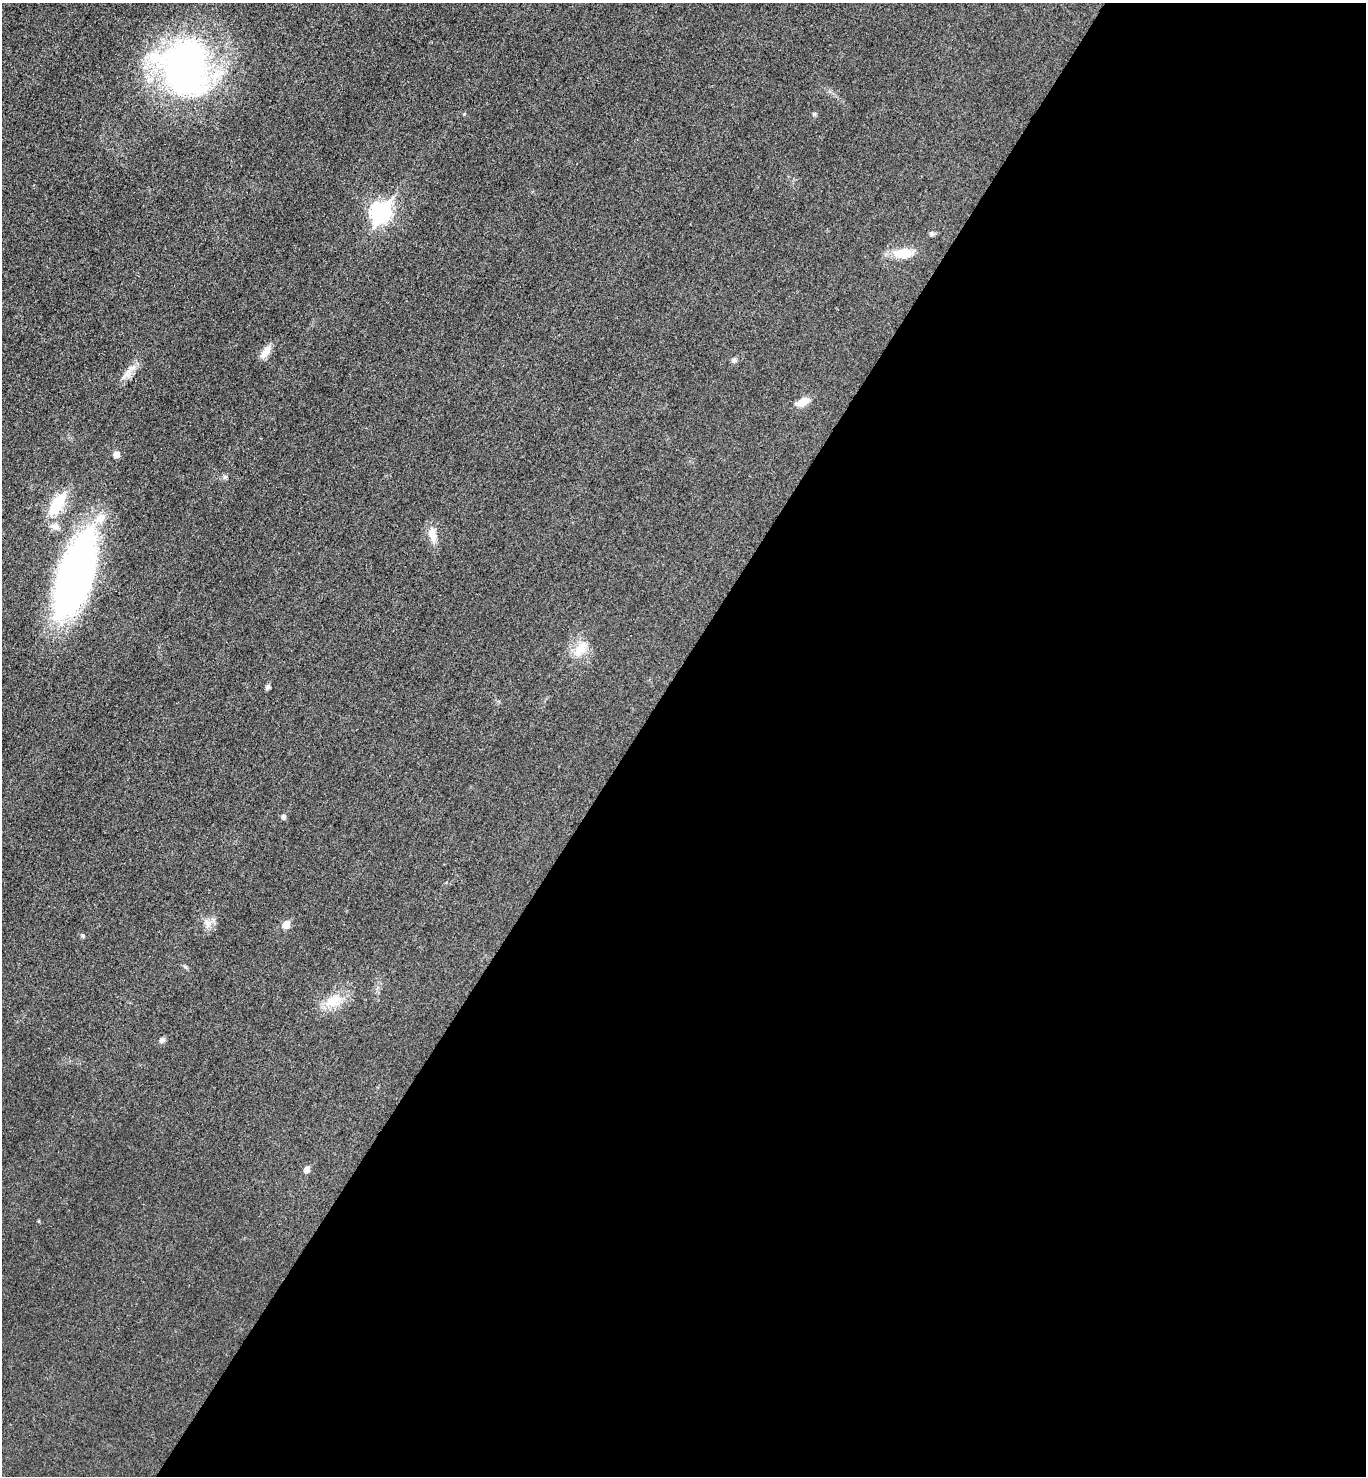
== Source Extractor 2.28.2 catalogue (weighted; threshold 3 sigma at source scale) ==
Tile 12 of 4 x 4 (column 4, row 3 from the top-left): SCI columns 4258-5621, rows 1486-2959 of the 5923 x 5917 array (HDU 1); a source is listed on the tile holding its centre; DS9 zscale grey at full resolution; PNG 1368 x 1478 px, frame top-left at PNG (2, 3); no overlay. Shown black and unused: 54% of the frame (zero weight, under 3 of 4 exposures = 1% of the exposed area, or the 3 px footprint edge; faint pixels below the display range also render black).
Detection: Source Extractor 2.28.2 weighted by HDU 2 'WHT'; one run over the whole footprint, this tile lists its part. Background 0.0209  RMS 0.0058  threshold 0.0262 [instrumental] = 3 sigma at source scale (4.5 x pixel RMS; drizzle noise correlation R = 1.50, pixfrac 1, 0.05/0.05 arcsec/px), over >= 5 px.
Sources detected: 26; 2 inside a brighter listed object's ellipse — not listed separately; the other 24 listed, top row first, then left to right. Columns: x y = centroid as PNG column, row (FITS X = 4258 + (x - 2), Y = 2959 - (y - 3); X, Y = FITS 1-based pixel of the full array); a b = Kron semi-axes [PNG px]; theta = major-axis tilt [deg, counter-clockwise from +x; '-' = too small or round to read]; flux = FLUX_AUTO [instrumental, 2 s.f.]
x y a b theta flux
185 68 69 57 -47 200
814 114 6 5 - 0.97
381 213 11 8 56 200
931 233 6 6 - 1.3
903 253 23 11 3 13
267 350 19 9 54 5.1
734 360 7 6 - 1.5
127 374 20 8 38 5.7
802 402 13 7 24 8.8
116 454 8 7 - 2.8
225 477 7 5 42 1.2
57 504 31 13 57 21
55 526 12 9 -10 3.8
432 534 24 10 -79 6.5
74 576 81 30 73 270
580 649 26 13 52 11
268 687 6 6 - 1.3
283 817 6 5 - 1.6
208 923 12 10 -81 4.2
286 925 7 6 - 8.2
82 936 6 5 - 0.86
333 1001 28 15 27 13
162 1040 8 7 - 1.6
307 1169 6 5 - 4.3
Unlisted compact peaks at least as high as the median listed source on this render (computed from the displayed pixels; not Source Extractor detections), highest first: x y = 464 114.